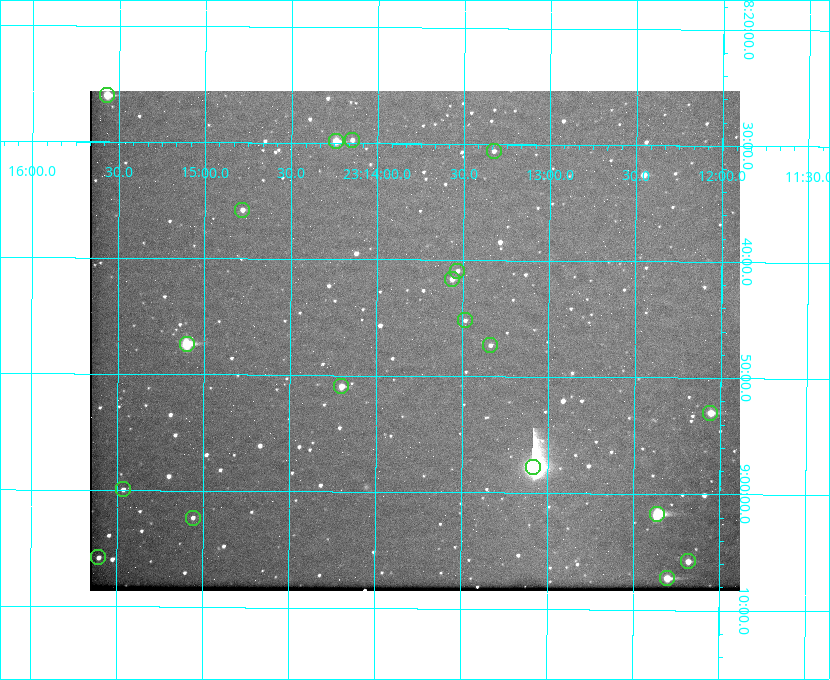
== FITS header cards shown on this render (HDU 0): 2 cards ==
NAXIS1  =                  650 / Width of table row in bytes
NAXIS2  =                  500 / Number of rows in table

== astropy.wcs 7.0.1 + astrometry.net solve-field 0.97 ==
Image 650 x 500 px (HDU 0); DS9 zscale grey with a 90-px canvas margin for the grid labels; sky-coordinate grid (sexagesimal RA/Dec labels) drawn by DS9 from the SOLVED WCS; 19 Tycho-2 reference stars matched to detected sources circled (green)
Header WCS: none
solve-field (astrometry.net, Tycho-2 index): SOLVED blind (the file carries no WCS)
Solved WCS: RA---TAN-SIP/DEC--TAN-SIP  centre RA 23:13:47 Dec +08:47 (348.44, +8.78 deg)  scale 5.16 arcsec/px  FOV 55.9' x 43.0'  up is +180 deg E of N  parity flipped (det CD > 0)
(file carries no celestial WCS; the grid is the blind solution)
Tycho-2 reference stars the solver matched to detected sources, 19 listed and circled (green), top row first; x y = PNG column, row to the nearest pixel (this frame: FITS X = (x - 90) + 1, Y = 500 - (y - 91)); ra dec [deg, ICRS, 3 dp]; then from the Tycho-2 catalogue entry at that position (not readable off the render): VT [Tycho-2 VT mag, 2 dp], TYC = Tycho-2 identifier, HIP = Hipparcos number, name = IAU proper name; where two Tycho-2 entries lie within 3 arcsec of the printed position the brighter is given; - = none
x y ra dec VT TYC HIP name
107 95 348.892 +8.433 9.72 1161-1320-1 - -
352 140 348.537 +8.495 12.00 1161-1453-1 - -
336 141 348.560 +8.498 9.78 1161-1619-1 - -
494 151 348.332 +8.510 12.18 1161-1418-1 - -
242 210 348.695 +8.597 11.30 1161-1571-1 - -
457 271 348.383 +8.682 11.92 1161-890-1 - -
452 279 348.391 +8.694 11.47 1161-728-1 - -
465 320 348.371 +8.753 12.36 1161-1249-1 - -
187 344 348.775 +8.789 8.97 1161-884-1 114784 -
490 345 348.335 +8.788 11.88 1161-938-1 - -
341 386 348.550 +8.849 10.80 1161-574-1 - -
710 413 348.014 +8.883 10.51 1161-1048-1 - -
533 467 348.271 +8.963 6.92 1161-1161-1 114608 -
123 489 348.866 +8.999 11.82 1161-694-1 - -
657 514 348.091 +9.029 8.14 1161-448-1 114562 -
193 518 348.765 +9.039 11.87 1161-1547-1 - -
98 557 348.901 +9.097 11.97 1161-534-1 - -
688 561 348.045 +9.096 10.97 1161-1179-1 - -
667 578 348.075 +9.120 9.77 1161-768-1 - -